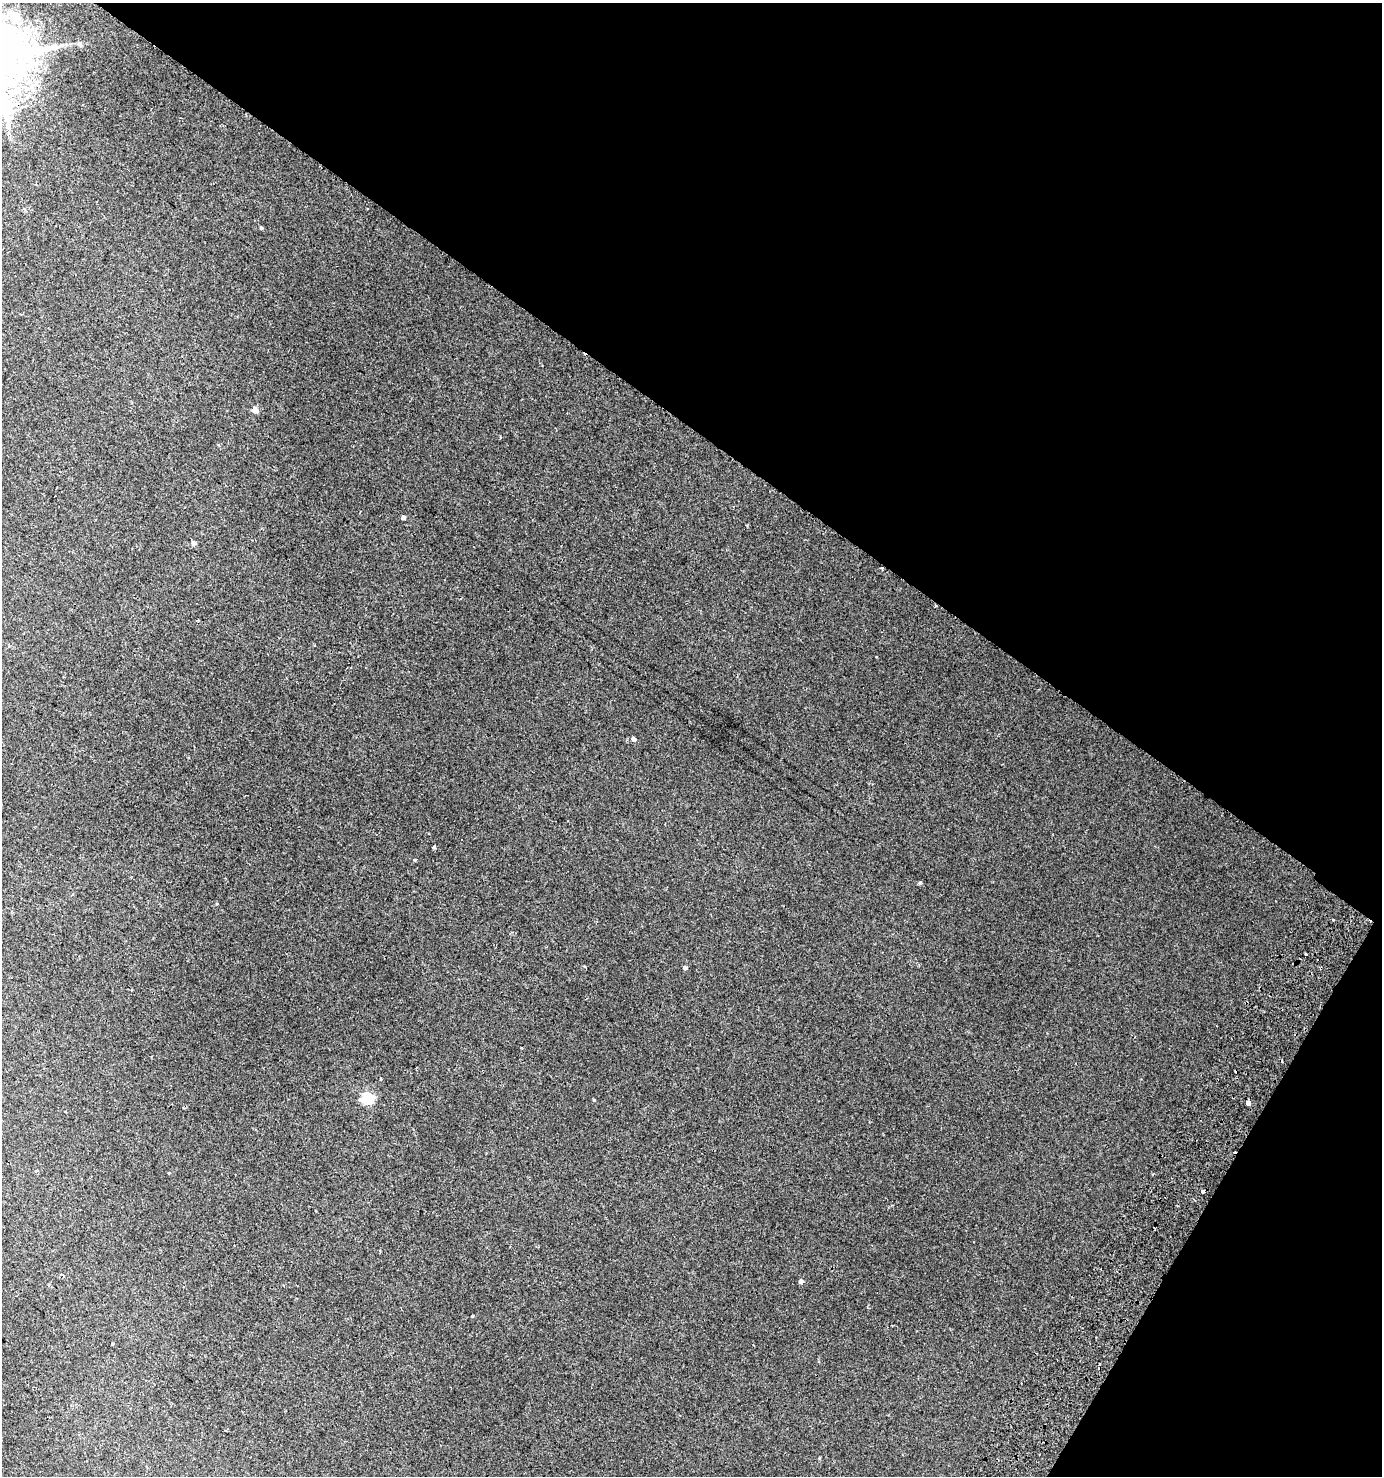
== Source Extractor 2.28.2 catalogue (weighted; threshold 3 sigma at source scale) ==
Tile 8 of 4 x 4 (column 4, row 2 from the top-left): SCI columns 4392-5771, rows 3000-4473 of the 6090 x 5992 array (HDU 1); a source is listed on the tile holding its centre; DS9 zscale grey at full resolution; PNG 1384 x 1478 px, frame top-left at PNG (2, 3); no overlay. Shown black and unused: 34% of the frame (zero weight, under 2 of 3 exposures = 4% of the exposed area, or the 3 px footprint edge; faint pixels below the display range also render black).
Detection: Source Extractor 2.28.2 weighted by HDU 2 'WHT'; one run over the whole footprint, this tile lists its part. Background 0.00663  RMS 0.0036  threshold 0.0161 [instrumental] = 3 sigma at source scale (4.5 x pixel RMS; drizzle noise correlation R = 1.50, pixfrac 1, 0.0396/0.0396 arcsec/px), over >= 5 px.
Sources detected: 26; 3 cosmic-ray / hot-pixel residue — not listed; the other 23 listed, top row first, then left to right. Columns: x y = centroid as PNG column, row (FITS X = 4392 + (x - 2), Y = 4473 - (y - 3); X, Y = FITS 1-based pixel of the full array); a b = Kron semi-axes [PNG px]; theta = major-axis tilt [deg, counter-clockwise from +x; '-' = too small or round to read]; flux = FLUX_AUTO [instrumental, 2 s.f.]
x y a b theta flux
80 45 6 4 -70 0.54
261 228 4 3 - 0.44
255 410 5 4 - 3.3
403 517 4 4 - 0.9
193 543 5 4 - 1.1
935 606 3 3 - 0.3
633 739 5 4 - 0.88
434 847 4 3 - 1.9
415 860 5 3 - 0.3
919 883 5 4 - 0.41
217 904 3 3 - 0.45
1333 919 3 3 - 0.79
685 968 5 4 - 0.64
367 1098 6 5 - 32
1248 1103 4 3 - 8.7
169 1173 3 3 - 0.48
1203 1191 3 3 - 0.86
62 1275 4 3 - 0.88
801 1281 4 4 - 1.1
472 1316 4 2 - 0.27
112 1344 3 3 - 1.2
1099 1364 3 2 - 0.32
819 1458 5 3 - 0.26
Overlapping masked pixels (flux is a lower limit): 1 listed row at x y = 935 606